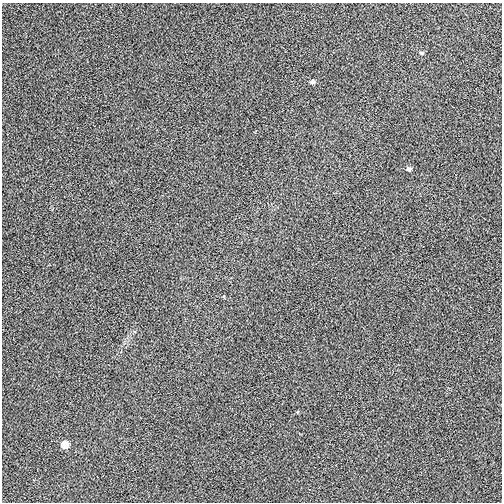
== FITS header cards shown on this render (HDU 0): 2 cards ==
NAXIS1  =                  500
NAXIS2  =                  500

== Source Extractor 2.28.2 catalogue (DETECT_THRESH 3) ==
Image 500 x 500 px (HDU 0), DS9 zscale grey, 1 PNG px = 1 image px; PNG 504 x 504 px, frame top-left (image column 1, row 500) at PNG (2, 3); no overlay
Background 0.00269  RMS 0.027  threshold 0.0798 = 3 sigma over >= 5 px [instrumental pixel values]
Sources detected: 4; all 4 listed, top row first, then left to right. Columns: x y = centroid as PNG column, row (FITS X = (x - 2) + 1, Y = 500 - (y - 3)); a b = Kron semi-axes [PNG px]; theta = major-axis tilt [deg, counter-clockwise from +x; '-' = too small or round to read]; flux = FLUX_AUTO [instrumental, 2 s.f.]
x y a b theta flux
422 53 6 4 -14 2.5
312 82 6 5 - 4.6
409 169 6 5 - 4.2
65 444 6 6 - 22